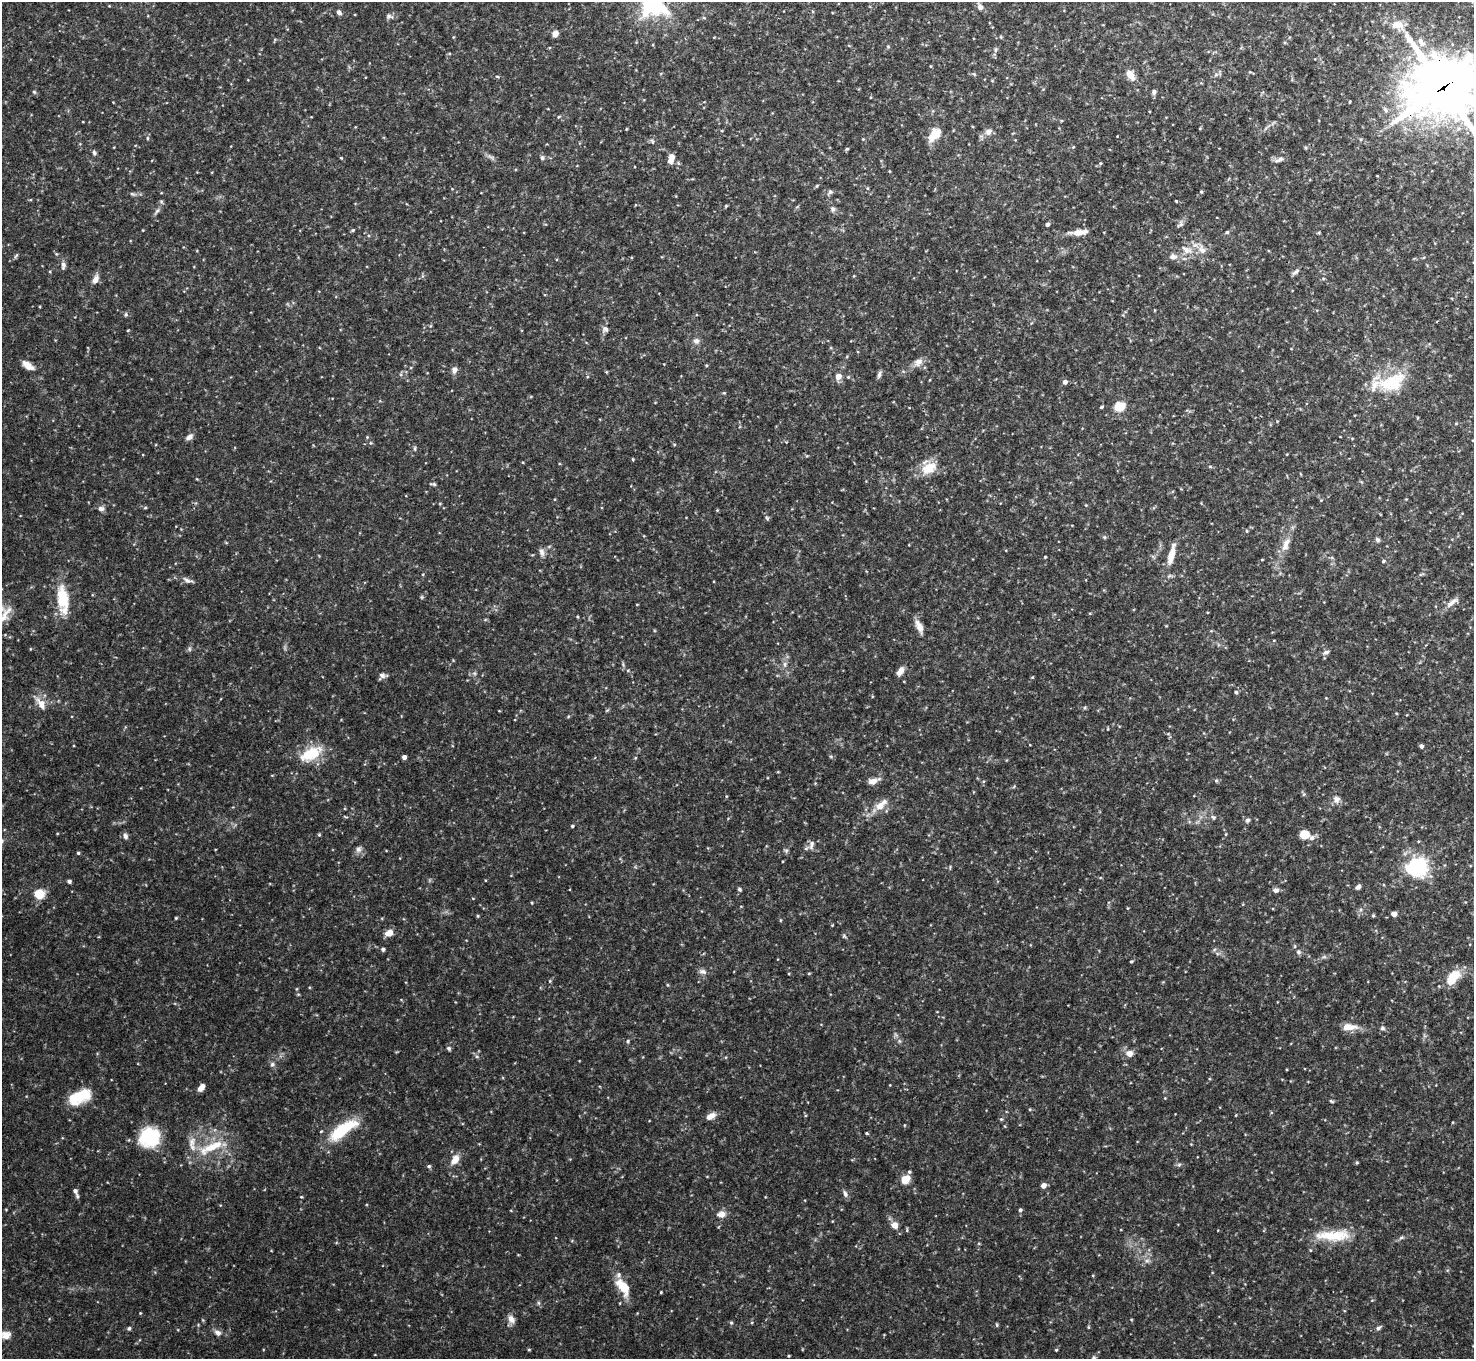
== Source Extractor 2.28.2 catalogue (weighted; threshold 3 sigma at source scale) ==
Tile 10 of 4 x 4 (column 2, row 3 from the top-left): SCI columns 1480-2951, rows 1526-2882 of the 5904 x 5905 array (HDU 1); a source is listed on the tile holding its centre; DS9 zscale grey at full resolution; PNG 1476 x 1361 px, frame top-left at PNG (2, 2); no overlay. Shown black and unused: <1% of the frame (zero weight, under 3 of 4 exposures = <1% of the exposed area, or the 3 px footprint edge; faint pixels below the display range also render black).
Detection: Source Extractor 2.28.2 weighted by HDU 2 'WHT'; one run over the whole footprint, this tile lists its part. Background 0.132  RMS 0.0051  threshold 0.0231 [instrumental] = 3 sigma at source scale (4.5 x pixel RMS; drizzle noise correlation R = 1.50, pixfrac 1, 0.05/0.05 arcsec/px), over >= 5 px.
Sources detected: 163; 4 inside a brighter listed object's ellipse — not listed separately; the other 159 listed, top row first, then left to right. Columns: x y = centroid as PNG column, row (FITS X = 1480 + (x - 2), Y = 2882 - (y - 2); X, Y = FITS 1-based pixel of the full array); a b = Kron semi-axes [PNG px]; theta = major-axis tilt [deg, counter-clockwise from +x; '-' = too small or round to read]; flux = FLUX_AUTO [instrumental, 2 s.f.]
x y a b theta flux
653 2 49 30 -78 57
980 7 8 6 -57 1.9
339 12 6 5 - 1.4
389 16 11 6 -7 1.4
1397 25 17 10 -3 5.8
555 34 7 6 - 2.7
1421 42 15 7 -54 3.5
995 50 6 4 71 0.82
1130 75 11 7 -53 5.2
497 76 5 3 - 0.43
1443 87 26 22 24 1900
34 92 5 4 - 0.63
1154 92 7 6 - 1.2
1349 102 3 2 - 0.39
626 129 5 3 - 0.4
988 132 9 8 - 2.4
934 135 19 10 51 7.3
847 149 5 4 - 0.58
94 153 7 4 -64 0.93
542 158 6 5 - 1.1
671 159 11 6 74 4.1
1279 160 12 5 23 1.7
817 186 5 4 - 0.61
830 192 6 6 - 1.2
1201 192 4 4 - 0.53
1176 201 3 3 - 0.38
726 206 4 3 - 0.53
833 209 7 7 - 1.3
157 211 7 4 45 1.1
1048 224 4 4 - 1.2
1181 224 7 5 45 1.1
352 230 5 4 - 0.65
1080 232 19 7 7 4.5
1227 232 4 4 - 0.79
1186 250 16 8 -28 4.2
1202 250 11 8 -34 3.3
16 256 9 3 50 0.77
1173 257 9 7 3 2
63 265 9 6 -89 1.6
1295 272 11 5 37 1.2
95 279 12 7 65 2.6
126 315 6 4 71 0.77
605 329 9 6 -28 1.5
696 341 8 7 - 1.8
918 362 12 9 44 3.2
28 365 17 7 -37 3.8
454 370 7 6 - 2.2
879 375 10 5 77 1.3
838 376 7 6 - 3.4
1065 382 4 4 - 2
1394 384 39 16 55 16
1374 385 23 11 51 7.9
1101 407 4 3 - 0.54
1120 407 7 5 21 27
189 437 10 6 34 2
367 437 4 4 - 0.45
633 459 5 3 - 0.44
1210 466 5 3 - 0.47
929 468 22 14 31 9.2
433 484 7 3 -1 0.79
101 508 8 6 9 1.6
145 508 5 3 - 0.55
717 510 4 4 - 0.42
1247 531 5 3 - 0.45
1377 539 6 5 - 1
1285 545 21 8 66 5.1
541 552 10 7 -67 1.9
1171 554 28 8 75 6.9
1045 557 3 3 - 0.44
1383 561 4 4 - 0.64
187 580 12 5 -40 1.6
63 598 35 15 -84 15
1452 602 18 6 36 2.9
3 615 31 12 47 8.7
577 617 4 3 - 0.45
920 628 13 9 -63 3.6
189 649 6 4 72 0.81
1326 652 9 6 30 1.5
785 664 7 4 -90 1.2
900 671 10 6 54 3.2
382 676 9 7 47 1.9
1236 692 5 5 - 0.75
41 704 15 8 -59 4.7
1421 746 4 4 - 1.5
311 754 31 15 25 14
404 757 4 4 - 2.3
1216 780 6 4 -1 0.73
873 781 10 7 13 3.3
1336 799 10 9 - 2.5
879 806 11 8 34 4.8
1214 817 7 5 -39 0.95
1247 820 6 5 - 1.2
572 826 3 3 - 0.58
1304 834 13 10 -8 5.4
319 835 5 4 - 0.52
125 836 7 6 - 1.6
812 844 13 5 77 1.9
358 849 8 7 - 1.8
786 850 7 4 -18 0.72
78 853 4 4 - 0.63
1419 866 8 7 - 150
69 881 5 4 - 1
1358 887 5 5 - 1.5
739 889 5 4 - 0.79
1276 890 7 6 - 1.8
39 894 11 10 - 8.2
532 903 4 3 - 0.47
1394 914 5 4 - 2.9
1373 915 4 4 - 0.56
478 916 5 3 - 0.45
176 918 4 3 - 0.52
389 933 8 6 23 4.4
383 949 5 4 - 0.82
1298 952 6 5 - 1
1131 961 4 3 - 0.61
703 971 11 6 -23 1.8
1453 977 15 8 49 15
667 985 5 3 - 0.46
1349 1027 18 8 0 5.7
1382 1028 7 5 -1 0.89
628 1041 5 4 - 0.63
448 1048 6 5 - 0.97
1129 1053 8 7 - 3.3
272 1064 7 5 69 1
201 1087 9 5 53 3
80 1097 27 14 25 15
1331 1101 7 4 -27 0.65
711 1116 11 7 29 3.3
1001 1119 5 4 - 0.62
342 1130 38 12 35 21
321 1131 4 3 - 0.42
866 1133 4 3 - 0.5
149 1137 24 22 21 23
192 1142 15 9 72 4.2
211 1147 41 10 25 14
455 1160 13 8 56 4.5
429 1166 5 4 - 0.71
909 1172 5 4 - 0.69
905 1179 7 6 - 10
1043 1185 5 4 - 3.5
75 1191 9 6 -67 1.6
845 1194 10 5 -73 1.4
301 1197 4 3 - 0.4
1020 1210 4 4 - 0.86
721 1214 8 7 - 3.6
895 1225 6 6 - 3.8
1333 1235 50 12 1 16
623 1287 23 12 -55 11
661 1292 3 3 - 0.44
140 1313 3 3 - 0.36
511 1319 10 7 -62 2.9
129 1328 5 4 - 0.77
1378 1328 6 5 - 1
218 1333 9 7 -25 2.1
6 1335 12 9 8 3.5
529 1350 4 3 - 0.48
1056 1350 3 3 - 0.51
788 1356 4 3 - 0.43
1094 1358 6 5 - 0.84
Overlapping masked pixels (flux is a lower limit): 2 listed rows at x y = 653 2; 1443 87
Isophote crosses this tile's border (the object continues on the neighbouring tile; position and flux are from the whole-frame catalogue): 5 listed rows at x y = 653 2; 1443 87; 3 615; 6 1335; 1094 1358
Unlisted compact peaks at least as high as the median listed source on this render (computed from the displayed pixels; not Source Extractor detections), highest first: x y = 731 1323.